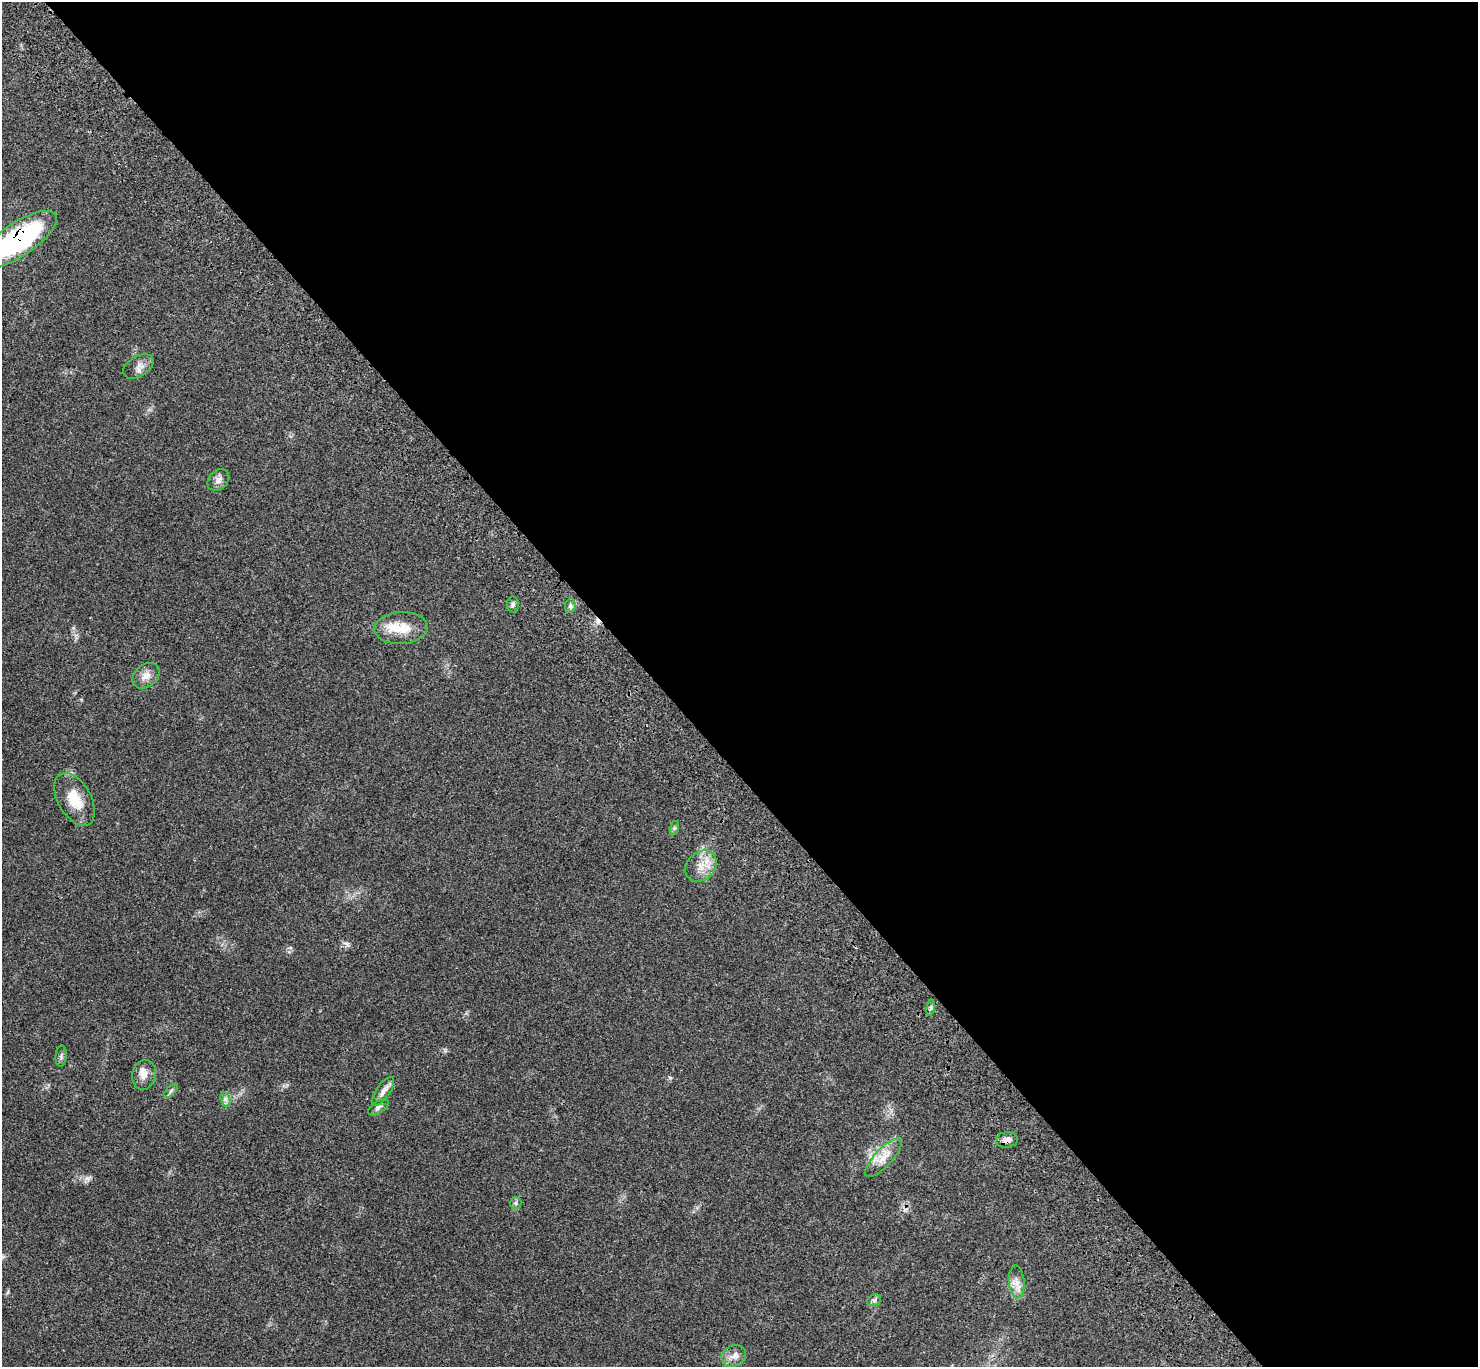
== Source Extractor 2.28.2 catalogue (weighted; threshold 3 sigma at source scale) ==
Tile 8 of 4 x 4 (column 4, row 2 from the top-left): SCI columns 4524-5999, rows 2970-4334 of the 6102 x 6074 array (HDU 1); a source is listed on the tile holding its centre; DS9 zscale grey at full resolution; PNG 1480 x 1369 px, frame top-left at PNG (2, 2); each listed source drawn as its Kron ellipse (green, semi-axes under 4 px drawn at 4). Shown black and unused: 56% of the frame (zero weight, under 3 of 4 exposures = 6% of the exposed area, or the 3 px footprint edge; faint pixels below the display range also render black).
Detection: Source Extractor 2.28.2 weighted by HDU 2 'WHT'; one run over the whole footprint, this tile lists its part. Background 0.0683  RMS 0.0056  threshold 0.025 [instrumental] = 3 sigma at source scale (4.5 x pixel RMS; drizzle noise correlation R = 1.50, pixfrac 1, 0.05/0.05 arcsec/px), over >= 5 px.
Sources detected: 24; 1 cosmic-ray / hot-pixel residue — neither listed nor drawn; the other 23 listed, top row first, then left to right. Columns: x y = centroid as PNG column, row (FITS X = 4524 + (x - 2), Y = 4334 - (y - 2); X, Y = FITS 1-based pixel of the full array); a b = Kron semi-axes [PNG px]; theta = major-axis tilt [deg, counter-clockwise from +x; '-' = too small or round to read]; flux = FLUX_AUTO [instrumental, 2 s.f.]
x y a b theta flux
18 239 45 16 34 76
138 366 17 10 30 3.8
218 480 12 9 44 3
513 604 8 6 -89 1.4
570 606 7 5 78 1.3
401 628 27 16 3 13
146 676 15 11 37 4.6
75 799 29 16 -61 14
674 828 7 4 71 0.92
701 866 17 13 43 7.8
931 1008 8 4 81 1.1
61 1056 10 5 86 1.4
144 1075 15 12 74 5
171 1091 9 3 45 1.1
383 1091 17 6 56 3.4
225 1099 7 4 -72 1.4
378 1107 12 6 33 1.7
1007 1140 11 8 8 2.6
883 1158 25 8 47 7
516 1203 6 5 - 1
1017 1282 16 8 -86 4.3
874 1300 7 5 30 1.2
734 1356 12 10 23 3.7
Overlapping masked pixels (flux is a lower limit): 2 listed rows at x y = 18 239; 1007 1140
Isophote crosses this tile's border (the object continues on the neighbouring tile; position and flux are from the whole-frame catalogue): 1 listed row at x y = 18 239
Unlisted compact peaks at least as high as the median listed source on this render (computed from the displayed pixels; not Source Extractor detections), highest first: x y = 87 1178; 670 1078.